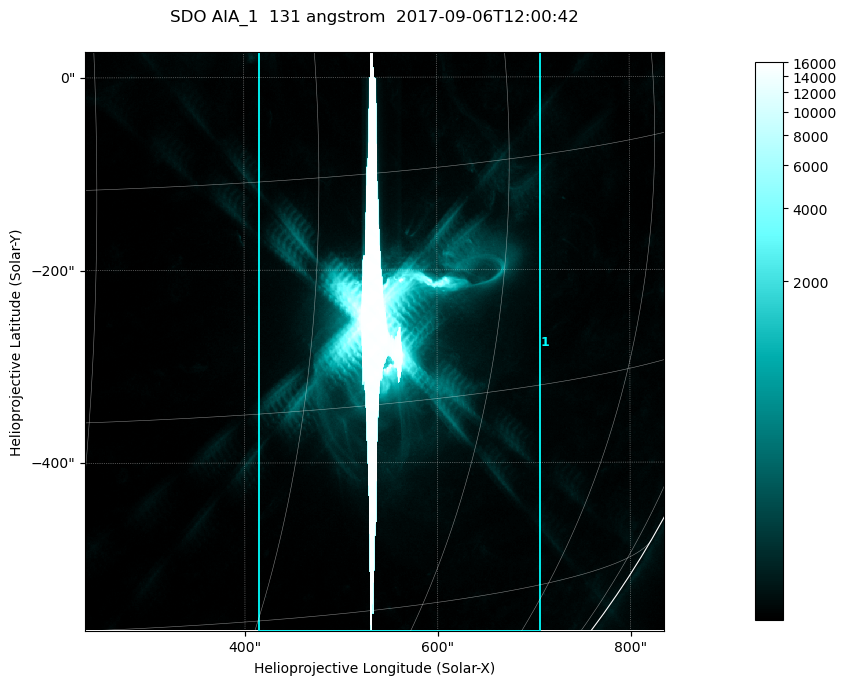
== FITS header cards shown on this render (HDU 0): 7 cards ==
TELESCOP= 'SDO     '           /
INSTRUME= 'AIA_1   '           /
WAVELNTH=                  131 /
WAVEUNIT= 'angstrom'           /
DATE-OBS= '2017-09-06T12:00:42.62' /
CTYPE1  = 'HPLN-TAN'           /
CTYPE2  = 'HPLT-TAN'           /

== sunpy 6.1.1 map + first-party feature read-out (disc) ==
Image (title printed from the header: SDO AIA_1  131 angstrom  2017-09-06T12:00:42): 1000 x 1000 px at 0.601 arcsec/px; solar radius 952 arcsec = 1585 px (partial field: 13% of the solar disc is inside the frame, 99% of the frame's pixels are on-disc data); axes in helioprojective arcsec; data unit not stated in the header (colour bar unlabelled)
Orientation: roll -0.139 deg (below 1 deg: not rotated)
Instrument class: DISC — disc imager (sunpy class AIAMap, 131 A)
Bright regions (active regions / flare kernels): reference = the on-disc median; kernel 9 px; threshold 5 sigma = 62.2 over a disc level ~19.7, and >= 1.15x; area >= 1000 px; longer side >= 12 px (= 7.2 arcsec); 1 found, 1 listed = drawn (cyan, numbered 1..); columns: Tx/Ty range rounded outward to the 2 arcsec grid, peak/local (2 s.f.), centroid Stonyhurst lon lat
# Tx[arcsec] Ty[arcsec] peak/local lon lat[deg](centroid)
1 414..708 -576..28 833 +36 -10
Off-limb structures (1.02-1.3 R_sun): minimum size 400 px: none found